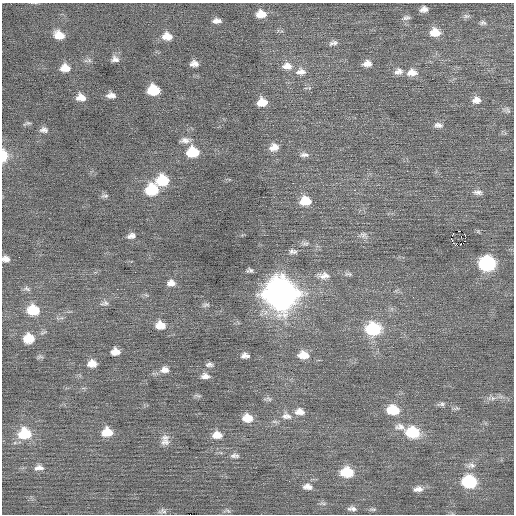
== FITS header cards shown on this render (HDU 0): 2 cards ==
NAXIS1  =                  512 / Axis length
NAXIS2  =                  512 / Axis length

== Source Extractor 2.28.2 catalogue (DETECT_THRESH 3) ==
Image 512 x 512 px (HDU 0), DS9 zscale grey, 1 PNG px = 1 image px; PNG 516 x 516 px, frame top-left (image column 1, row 512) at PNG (2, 3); no overlay
Background 0.0294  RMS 0.75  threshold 2.24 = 3 sigma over >= 5 px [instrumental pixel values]
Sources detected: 93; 1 with non-positive FLUX_AUTO (blend fragments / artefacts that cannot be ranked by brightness) is not listed; the other 92 listed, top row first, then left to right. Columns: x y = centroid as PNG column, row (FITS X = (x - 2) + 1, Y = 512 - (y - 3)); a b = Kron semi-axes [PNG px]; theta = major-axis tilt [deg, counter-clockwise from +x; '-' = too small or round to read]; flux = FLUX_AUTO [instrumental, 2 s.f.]
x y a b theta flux
424 9 8 6 15 260
261 14 10 8 1 630
466 16 8 6 -11 120
406 18 10 6 11 160
217 21 9 6 1 250
483 23 9 6 -3 120
435 32 11 9 -3 750
59 35 11 8 -24 640
167 36 11 9 -8 550
333 43 11 5 12 180
115 59 10 8 -10 230
89 60 8 6 18 130
194 63 8 6 -5 270
367 63 10 7 7 340
287 66 13 10 -4 440
65 68 11 8 -1 550
398 71 11 9 16 290
301 72 14 9 3 360
412 72 13 9 2 460
153 90 10 8 -1 1600
111 95 9 6 -2 270
81 97 10 8 -14 420
476 100 11 9 10 360
262 102 9 8 - 640
507 110 12 7 -32 160
27 123 10 4 17 96
438 125 12 7 -5 240
44 130 9 6 -2 200
185 140 13 7 3 270
274 147 11 9 23 430
193 152 11 9 0 1500
304 155 12 6 0 210
3 156 9 5 90 1300
162 180 11 10 - 1700
152 190 11 10 - 2100
478 192 13 6 -4 220
105 196 11 5 -1 120
305 201 11 9 2 970
459 231 3 2 - 200
363 235 11 8 -38 220
465 235 2 2 - 1200
131 236 11 7 17 220
461 243 3 2 - 84
305 244 11 5 -4 150
291 251 9 8 - 180
5 259 9 7 -18 260
487 263 11 9 -7 6800
250 270 6 4 3 130
348 274 12 5 -3 140
324 276 18 9 -2 420
171 283 10 8 4 300
27 289 11 6 -17 150
281 294 15 13 -21 75000
105 303 12 6 11 180
206 305 10 5 12 120
33 310 12 9 -5 1500
160 325 10 8 -6 650
373 329 13 10 -3 3500
29 338 11 10 - 940
115 352 8 6 5 430
245 355 10 7 -4 220
303 355 12 9 -10 680
92 364 10 8 1 470
209 365 11 6 -2 160
165 370 12 9 4 340
205 376 11 7 -4 280
198 396 10 4 -11 94
493 398 6 6 - 140
268 399 12 5 -4 130
441 404 12 5 12 150
393 410 12 9 -6 1500
299 412 13 9 -4 410
286 416 15 10 -14 420
247 418 11 9 -7 650
400 427 15 9 -12 330
107 432 11 9 7 800
412 432 13 10 -8 2300
24 434 13 11 7 1800
217 435 12 9 -3 510
165 442 13 10 7 360
235 456 12 6 -2 180
471 465 13 8 4 260
39 468 13 7 5 290
347 472 12 9 -3 1600
469 482 11 9 -3 3800
307 487 13 8 -7 330
418 489 13 7 4 280
323 503 9 4 -13 100
352 509 11 6 -4 200
373 509 11 4 0 100
163 511 11 6 7 150
228 511 7 4 -20 95
At the frame edge (FLAGS 8, measured only in part): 2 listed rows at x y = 3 156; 5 259
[1 non-positive-flux detection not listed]